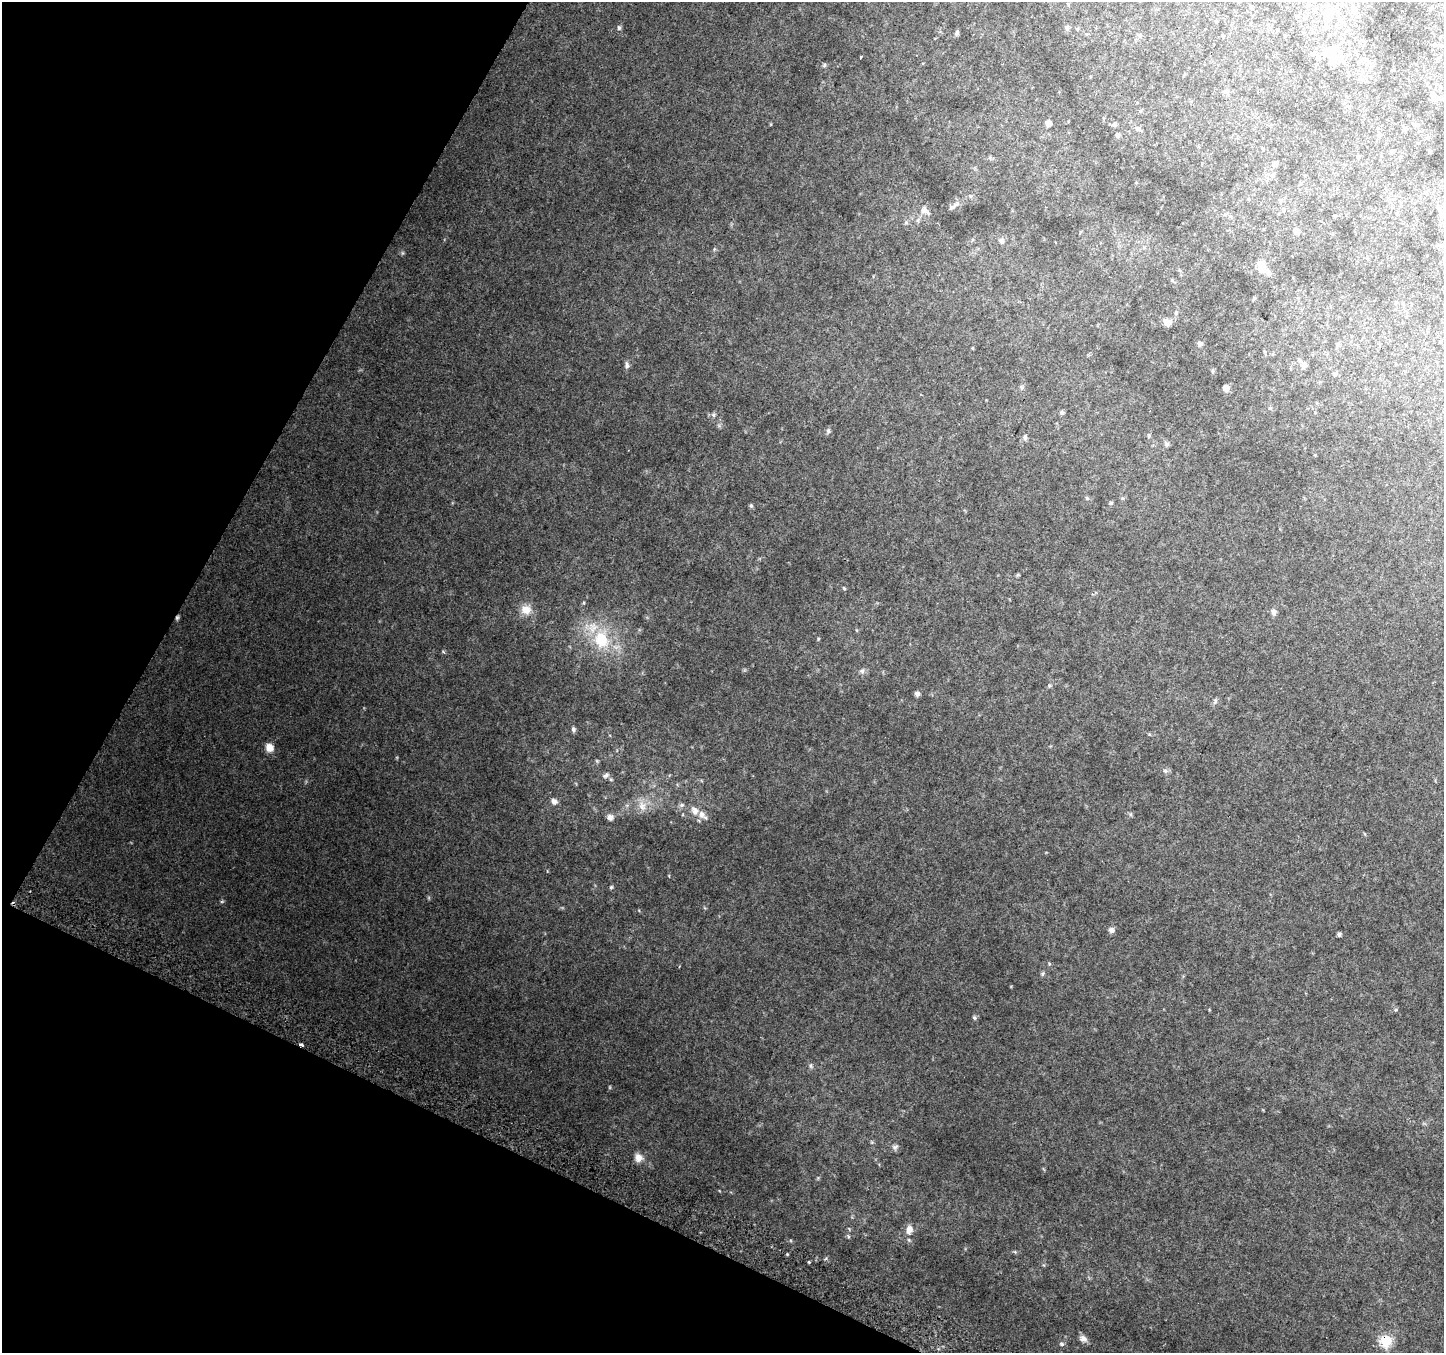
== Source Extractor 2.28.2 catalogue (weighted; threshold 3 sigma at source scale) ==
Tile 9 of 4 x 4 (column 1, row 3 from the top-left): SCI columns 31-1472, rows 1655-3005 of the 5818 x 5945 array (HDU 1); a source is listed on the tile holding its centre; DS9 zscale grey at full resolution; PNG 1446 x 1355 px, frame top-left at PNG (2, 2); no overlay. Shown black and unused: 23% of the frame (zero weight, under 2 of 3 exposures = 2% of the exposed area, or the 3 px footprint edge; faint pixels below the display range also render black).
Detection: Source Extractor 2.28.2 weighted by HDU 2 'WHT'; one run over the whole footprint, this tile lists its part. Background 0.085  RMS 0.013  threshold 0.0563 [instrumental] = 3 sigma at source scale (4.5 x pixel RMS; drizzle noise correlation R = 1.50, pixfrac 1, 0.0396/0.0396 arcsec/px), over >= 5 px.
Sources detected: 83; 1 too faint to see at this stretch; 1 inside a brighter object's white glare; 2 cosmic-ray / hot-pixel residue — not listed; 2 inside a brighter listed object's ellipse — not listed separately; the other 77 listed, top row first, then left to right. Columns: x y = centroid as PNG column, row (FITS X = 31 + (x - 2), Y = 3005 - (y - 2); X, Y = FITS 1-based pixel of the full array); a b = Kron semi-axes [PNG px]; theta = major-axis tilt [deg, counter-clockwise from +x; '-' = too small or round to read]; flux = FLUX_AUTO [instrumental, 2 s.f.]
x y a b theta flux
1068 4 5 4 - 1.4
1250 7 6 4 89 1.3
1354 10 9 7 73 5.4
1329 13 13 12 - 17
619 28 7 5 -76 2.4
1067 28 7 7 - 3.4
1077 29 5 5 - 1.6
957 33 8 4 66 2.2
861 57 3 3 - 4.5
1333 60 18 11 52 15
824 65 6 5 - 1.9
1433 98 10 7 90 4.5
1048 123 6 6 - 5.9
1115 125 6 6 - 2.6
1414 125 6 4 -1 1.6
1138 129 8 7 - 3.2
1118 135 6 5 - 2.9
1263 149 4 3 - 1
1429 151 4 3 - 1.3
1274 164 7 5 -63 2.5
1272 176 6 6 - 2.7
952 207 10 5 26 3.3
924 210 10 8 88 7.2
1443 215 9 8 - 5.6
906 222 5 5 - 1.9
1296 231 7 6 - 4.8
1001 241 8 6 -9 3.3
1261 265 17 11 -69 12
1254 298 5 4 - 1.8
1167 322 10 9 - 6.5
1200 343 6 5 - 3.5
1338 345 6 4 72 1.9
627 365 10 5 -85 3.5
1303 365 8 7 - 5.7
1335 374 7 5 53 2.2
1021 387 6 5 - 2.1
1226 388 6 6 - 7.4
1062 413 6 5 - 2.1
713 415 6 4 -70 1.8
828 431 7 6 - 2.6
1025 438 7 5 -77 2.4
1167 444 7 5 -44 2.3
1087 498 5 5 - 1.5
1111 503 5 4 - 1.5
751 505 6 5 - 1.7
844 588 6 3 -20 1.2
526 610 14 12 -29 14
1273 612 9 6 -75 3.7
601 639 24 19 -71 50
818 639 5 3 - 1.2
862 671 7 7 - 3.6
917 694 6 5 - 3.3
1215 701 7 5 49 2.4
573 729 7 5 -69 2.5
269 748 9 9 - 10
597 761 5 4 - 1.4
1165 771 7 6 - 2.8
606 775 7 5 37 3.3
554 801 8 6 -33 5
682 805 8 5 27 2.8
642 806 15 11 -80 12
695 810 11 9 -71 8.5
610 817 9 7 4 5.1
611 887 4 4 - 1.7
222 901 6 4 19 1.4
1111 930 7 6 - 4.2
1339 934 4 3 - 2.4
1043 973 7 4 59 1.9
974 1018 6 5 - 1.8
301 1044 4 3 - 4.3
811 1066 7 4 -89 2
895 1147 8 5 12 3.2
638 1158 10 9 - 8.6
909 1230 13 8 71 9.6
1083 1339 9 8 - 5.8
1386 1341 7 6 - 74
1061 1344 6 5 - 2.1
Overlapping masked pixels (flux is a lower limit): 2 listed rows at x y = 301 1044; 1386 1341
Isophote crosses this tile's border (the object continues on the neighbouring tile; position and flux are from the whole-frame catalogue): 1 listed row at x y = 1443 215
Unlisted compact peaks at least as high as the median listed source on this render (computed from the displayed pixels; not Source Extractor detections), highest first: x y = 809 1262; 787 1254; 826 1258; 848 1236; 403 253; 443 652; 1396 1010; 1049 685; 719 426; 1011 986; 790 1240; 1015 1252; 669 876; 771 124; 639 910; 1130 814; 1149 734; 584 602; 818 1178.